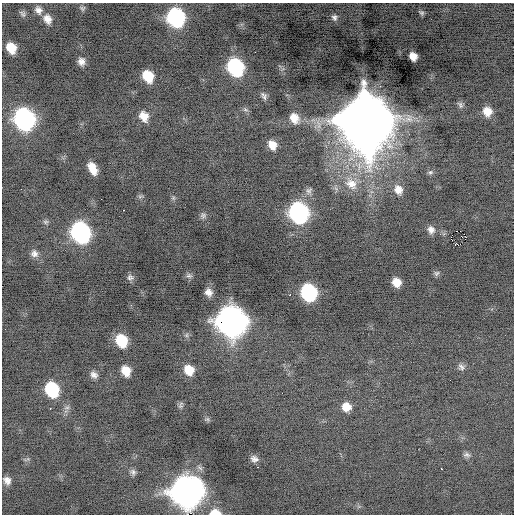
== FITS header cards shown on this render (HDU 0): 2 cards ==
NAXIS1  =                  512 / Axis length
NAXIS2  =                  512 / Axis length

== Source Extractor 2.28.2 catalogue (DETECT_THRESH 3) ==
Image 512 x 512 px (HDU 0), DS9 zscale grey, 1 PNG px = 1 image px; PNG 516 x 516 px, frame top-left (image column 1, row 512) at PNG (2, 3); no overlay
Background -0.244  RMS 0.77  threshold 2.3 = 3 sigma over >= 5 px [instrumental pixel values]
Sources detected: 67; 1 with non-positive FLUX_AUTO (blend fragments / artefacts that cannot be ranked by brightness) is not listed; the other 66 listed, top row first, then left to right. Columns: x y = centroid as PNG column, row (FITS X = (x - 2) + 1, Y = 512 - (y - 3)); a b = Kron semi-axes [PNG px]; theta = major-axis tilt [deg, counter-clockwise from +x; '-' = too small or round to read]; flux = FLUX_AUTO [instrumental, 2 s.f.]
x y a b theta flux
82 8 7 7 - 110
38 10 11 8 -61 290
421 13 8 5 -40 120
23 14 10 6 -52 150
176 17 13 11 -62 8500
334 17 9 9 - 220
47 19 12 9 -60 420
11 48 10 8 -60 880
255 52 2 2 - 180
413 56 8 6 -61 450
81 61 9 7 -78 290
235 67 12 10 -62 6900
148 76 10 8 -58 1300
264 96 10 6 -63 170
460 105 10 6 -59 150
245 110 8 4 -9 95
487 111 10 9 - 580
144 116 11 9 -63 560
294 118 13 10 -64 560
24 119 13 11 -64 17000
365 120 19 16 -70 570000
272 145 9 7 -56 500
92 168 12 7 -63 660
430 172 7 6 - 120
351 184 20 14 -42 1000
398 190 13 11 -66 500
309 191 10 8 57 200
140 196 9 4 13 79
173 198 6 5 - 80
101 199 2 2 - 56
123 210 2 2 - 370
298 213 13 11 -64 14000
203 215 8 7 - 140
46 222 8 6 1 110
431 230 10 9 - 290
460 231 2 2 - 1600
80 232 13 11 -64 15000
451 236 3 2 - 69
451 239 3 2 - 110
34 254 10 9 - 250
436 273 8 6 34 120
189 276 8 6 -20 140
130 277 9 7 -18 160
396 282 8 7 - 570
209 292 9 8 - 320
308 292 11 10 - 6600
290 295 2 2 - 510
231 321 15 13 -62 66000
121 341 11 9 -65 1700
461 367 10 7 -50 170
189 370 10 9 - 830
126 371 9 7 -65 700
94 375 9 7 -31 240
52 389 12 9 -67 3300
181 405 10 5 73 120
346 407 9 9 - 580
50 408 3 2 - 400
207 419 7 5 43 95
467 455 10 7 -10 160
255 459 8 5 -11 340
258 467 3 2 - 53
441 469 3 2 - 540
133 472 9 7 -75 160
7 480 9 7 -49 300
186 491 14 14 - 75000
215 512 12 6 -4 620
At the frame edge (FLAGS 8, measured only in part): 2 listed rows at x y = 186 491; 215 512
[1 non-positive-flux detection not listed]